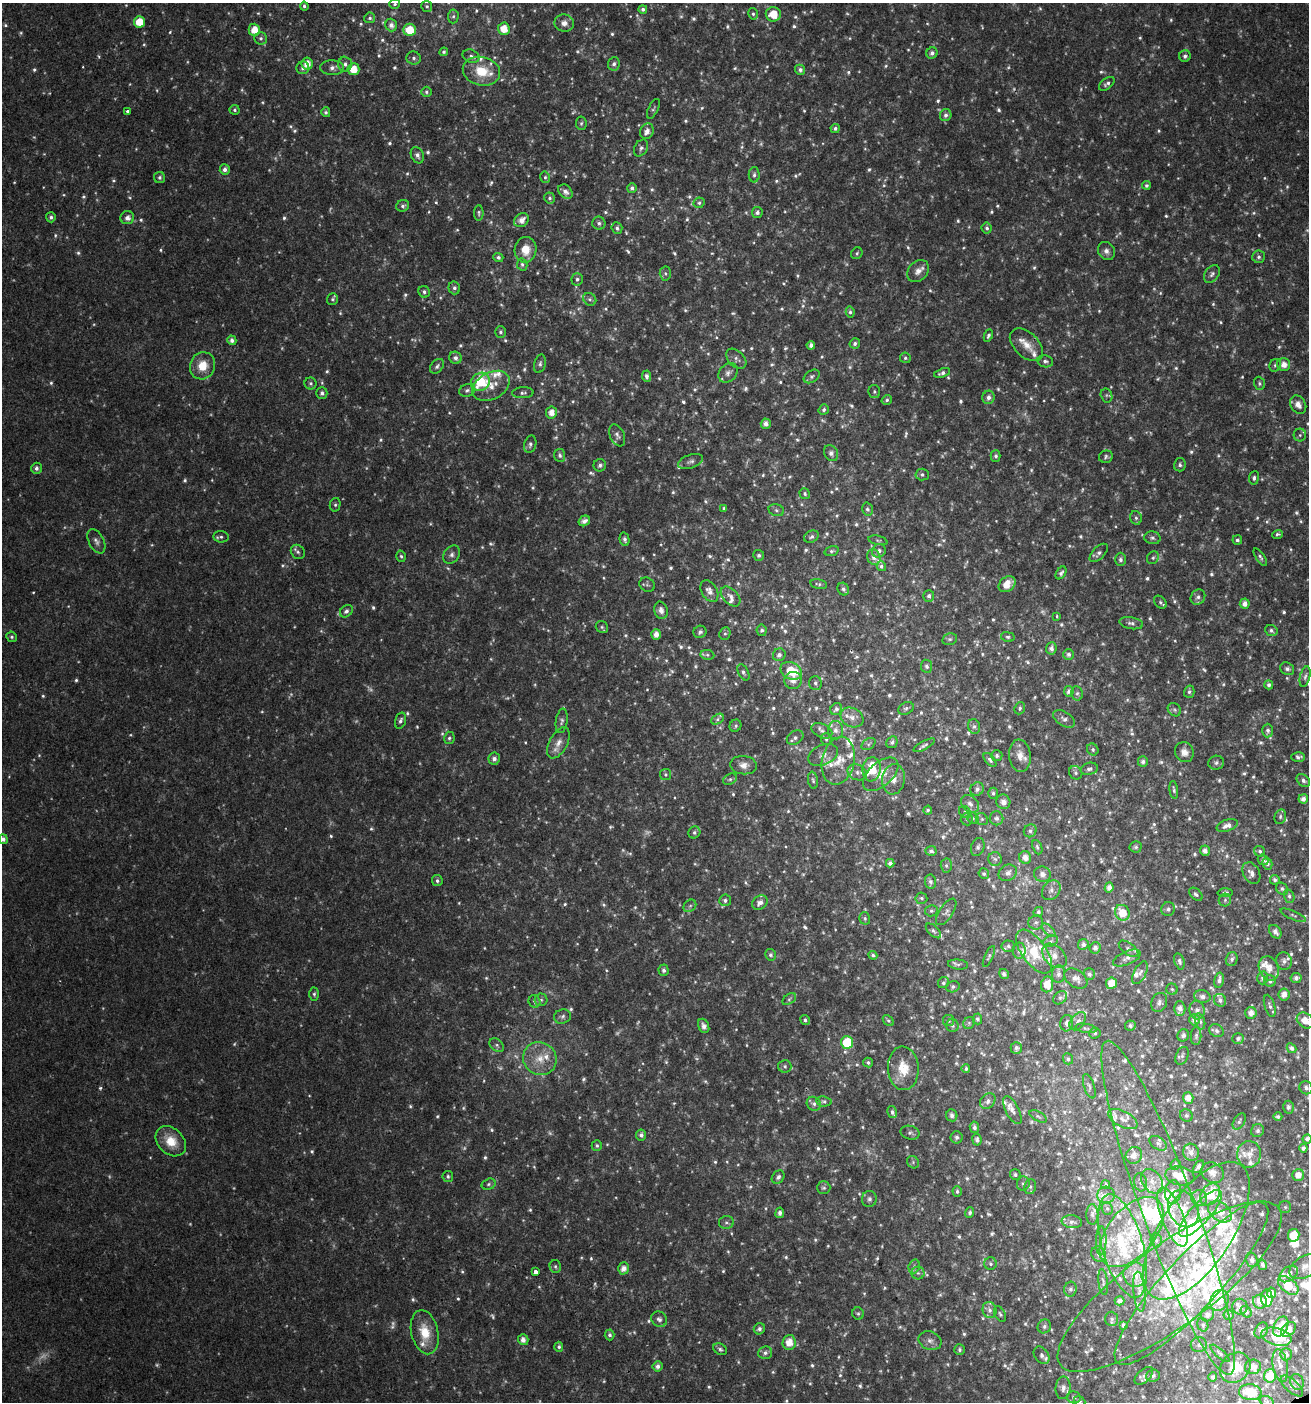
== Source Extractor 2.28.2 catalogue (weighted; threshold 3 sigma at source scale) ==
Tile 6 of 4 x 4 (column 2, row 2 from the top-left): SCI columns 1393-2699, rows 2801-4200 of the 5452 x 5599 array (HDU 1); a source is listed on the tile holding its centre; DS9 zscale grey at full resolution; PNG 1311 x 1404 px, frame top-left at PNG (2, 3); each listed source drawn as its Kron ellipse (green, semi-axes under 4 px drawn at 4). Shown black and unused: <1% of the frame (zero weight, under 2 of 3 exposures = <1% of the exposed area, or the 3 px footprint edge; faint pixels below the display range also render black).
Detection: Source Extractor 2.28.2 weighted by HDU 2 'WHT'; one run over the whole footprint, this tile lists its part. Background 0.04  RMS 0.0062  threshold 0.0277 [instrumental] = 3 sigma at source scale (4.5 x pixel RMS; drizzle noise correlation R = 1.50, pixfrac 1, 0.0396/0.0396 arcsec/px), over >= 5 px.
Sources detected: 1293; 119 too faint to see at this stretch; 2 inside a brighter object's white glare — neither listed nor drawn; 76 inside a brighter listed object's ellipse — not listed separately; of the other 1096, all 500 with FLUX_AUTO >= 1.25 (the completeness limit of this list) listed and drawn (596 fainter detections not listed), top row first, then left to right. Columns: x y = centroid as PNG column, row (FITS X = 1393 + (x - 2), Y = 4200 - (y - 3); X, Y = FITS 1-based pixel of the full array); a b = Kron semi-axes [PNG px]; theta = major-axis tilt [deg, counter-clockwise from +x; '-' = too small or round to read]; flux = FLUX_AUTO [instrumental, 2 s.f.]
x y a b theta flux
395 4 5 4 - 1.3
304 6 4 4 - 1.3
427 6 5 5 - 1.3
643 9 4 4 - 1.7
753 14 6 4 -75 1.4
773 14 7 7 - 11
453 16 7 5 85 1.4
370 18 5 5 - 1.4
139 22 5 5 - 13
564 23 9 8 - 4
391 25 6 6 - 3.5
504 29 6 6 - 9.1
254 30 6 5 - 9.6
410 30 6 6 - 14
261 38 6 6 - 1.8
444 52 4 4 - 1.4
932 53 6 5 - 2.6
471 56 9 6 -24 2.3
1185 56 6 5 - 1.9
414 58 7 6 - 1.8
307 64 6 5 - 6.1
345 64 7 6 - 2.5
614 64 7 6 - 2
303 68 6 6 - 2.6
332 68 12 7 -1 3.8
353 69 6 6 - 9.9
800 70 5 5 - 2
481 71 19 14 -14 18
1107 84 9 5 37 2.1
426 92 5 5 - 1.5
653 109 11 5 64 1.3
235 110 5 5 - 1.4
127 111 3 3 - 2.6
326 112 5 4 - 1.5
946 115 6 5 - 2.2
581 123 7 5 -81 1.3
835 128 4 4 - 1.6
647 131 8 6 62 4.4
641 148 9 6 61 2
417 155 8 6 -66 2.8
225 170 5 5 - 2.8
754 175 8 5 -89 1.8
159 177 6 5 - 1.7
545 177 6 5 - 1.3
1146 185 4 4 - 1.5
632 188 5 5 - 2.1
565 192 8 6 -43 3.4
550 198 5 5 - 1.4
699 203 6 5 - 1.3
403 206 6 6 - 1.7
757 212 5 5 - 2.1
479 213 8 4 -90 1.3
51 217 5 5 - 1.9
127 218 7 6 - 3.4
521 220 8 6 41 5.1
599 223 6 6 - 2
617 228 6 5 - 1.7
987 228 5 5 - 1.6
525 250 13 11 89 9.8
1106 251 9 8 - 3
857 253 6 5 - 1.3
498 257 5 4 - 1.7
1259 257 6 6 - 1.8
522 264 6 5 - 1.4
918 271 12 9 48 4.7
665 273 7 5 -88 1.5
1212 274 10 6 51 2.3
577 279 6 5 - 1.6
454 288 6 5 - 2
424 292 6 5 - 1.9
332 299 6 5 - 1.3
590 299 7 6 - 1.6
850 312 5 4 - 1.4
500 332 6 5 - 1.5
988 335 6 4 65 1.4
232 340 5 4 - 2.6
855 343 5 5 - 1.9
811 345 4 4 - 2.3
1026 345 20 12 -44 8.3
455 358 6 6 - 2.8
905 358 5 5 - 1.3
736 359 12 8 -45 2.8
1045 361 8 6 -11 2
540 364 9 5 74 1.8
1275 365 6 5 - 1.3
1284 365 6 6 - 5.3
203 366 14 12 68 12
437 366 8 5 49 2.1
728 373 11 8 49 3
942 373 8 4 18 2.1
647 376 5 4 - 2.4
812 376 9 6 33 1.6
480 382 10 8 35 28
311 383 6 6 - 1.5
1259 383 6 5 - 1.3
491 386 20 13 29 9.9
467 390 8 6 20 2
874 392 7 6 - 1.5
322 393 6 5 - 1.8
523 393 10 5 3 1.9
1106 395 7 5 -74 1.4
988 397 7 6 - 3.1
887 400 5 4 - 1.3
1298 405 10 7 -58 4.6
824 410 5 5 - 1.6
551 413 6 5 - 5.9
766 424 5 5 - 3.5
617 435 11 7 -66 2.5
1300 435 6 6 - 1.5
530 444 9 6 76 2
831 453 8 6 -57 2.5
560 455 6 5 - 2
996 456 5 5 - 1.7
1106 457 7 6 - 1.5
691 461 13 6 19 2.5
600 465 6 6 - 2
1180 465 7 5 76 1.8
36 468 5 5 - 2.1
922 474 6 6 - 1.7
1254 478 6 5 - 1.4
805 494 5 5 - 1.4
335 505 7 5 77 1.4
724 508 4 3 - 1.6
867 509 6 5 - 1.5
776 510 8 6 -17 1.5
1136 518 7 5 -75 1.5
584 521 6 5 - 3.2
1277 534 5 4 - 1.3
221 537 7 5 -6 1.6
811 537 8 5 27 1.9
1152 538 8 6 -11 1.8
625 539 7 4 -77 2
878 540 9 4 -13 1.3
1237 540 5 4 - 1.6
96 541 13 7 -63 3
832 551 7 5 18 1.4
879 551 7 6 - 2.5
298 552 7 6 - 1.9
1099 553 11 6 45 2.4
452 555 10 7 53 2.7
759 555 5 5 - 1.5
401 556 6 4 -72 1.3
874 557 8 6 -63 3.3
1260 557 10 4 -57 1.6
1153 558 7 5 55 1.4
1120 559 7 5 88 2
881 566 5 4 - 1.4
1061 573 7 4 55 1.9
819 584 8 5 -12 1.3
1007 584 9 7 38 8.9
647 585 8 6 -33 1.5
843 589 6 5 - 1.9
709 591 12 8 -59 4.1
731 596 12 7 -46 3.3
929 596 6 5 - 1.9
1198 597 8 7 - 2.3
1160 602 7 5 -46 1.4
1245 604 5 5 - 3.7
661 610 9 6 -77 2.9
346 611 7 5 44 2.3
1057 616 3 3 - 1.4
1131 623 12 6 -10 2.3
602 627 6 5 - 1.3
762 630 6 5 - 1.7
1271 631 6 5 - 1.7
700 632 6 6 - 1.8
656 634 5 5 - 4.4
725 634 6 5 - 1.3
12 637 5 5 - 1.3
1008 637 7 4 -10 1.4
950 639 7 5 14 1.4
1051 648 6 5 - 2.5
1069 654 5 5 - 1.7
707 655 7 5 -8 1.4
779 655 6 6 - 2.8
927 666 6 5 - 1.8
1287 669 7 6 - 2
791 671 11 8 -26 19
743 672 9 5 -62 1.7
1305 677 10 5 76 1.8
793 680 9 8 - 5.3
815 683 7 6 - 1.6
1269 685 4 4 - 2
1069 691 5 5 - 2.4
1189 692 6 5 - 1.4
1077 693 7 5 -78 1.5
906 708 8 6 27 1.6
1020 708 6 5 - 1.3
836 709 6 5 - 2.1
1174 710 7 6 - 1.5
852 717 12 9 -28 5.1
717 719 7 5 29 1.4
1064 719 12 7 -31 2.7
400 721 8 5 73 2.1
562 721 12 6 81 2.1
735 726 6 5 - 1.4
974 727 7 6 - 1.8
836 730 9 7 -87 3.3
822 731 11 7 -25 2.5
1268 731 7 5 88 1.8
449 738 6 5 - 1.4
795 738 9 6 35 2.4
826 739 6 5 - 1.4
892 742 6 5 - 1.5
558 743 17 9 62 5.9
869 744 8 5 35 1.4
924 745 12 4 28 1.6
1093 750 6 5 - 1.3
1184 752 10 9 - 4.6
823 755 15 10 23 4.9
997 756 6 5 - 1.7
1020 756 16 11 -83 7
1298 757 7 4 0 1.8
494 759 6 6 - 2.5
990 760 8 4 -51 1.6
838 761 24 16 77 14
1143 762 5 5 - 2.2
1216 763 8 7 - 1.8
744 765 13 9 -6 4.7
872 769 12 9 82 17
1089 769 9 6 14 1.9
857 772 10 7 -24 3.3
1076 773 7 6 - 1.5
665 774 5 5 - 1.3
881 774 21 12 42 9.6
730 779 7 5 29 1.4
893 779 15 11 82 6
813 780 8 5 -80 1.3
1303 780 7 5 -41 2
977 789 7 6 - 2.5
1174 790 9 4 -81 1.3
993 793 5 5 - 1.3
1303 799 5 4 - 3
1003 802 7 7 - 4.1
970 804 10 7 -41 3.7
928 810 4 4 - 1.3
965 812 7 5 -48 1.4
1280 817 7 5 76 1.6
973 818 6 5 - 1.3
997 818 7 7 - 2.5
967 819 6 6 - 1.4
982 819 6 5 - 1.4
1227 825 11 5 18 3.7
1030 831 7 6 - 1.7
694 832 6 5 - 1.6
3 839 5 4 - 2.5
978 847 9 6 71 1.9
1037 847 7 4 -68 1.3
1136 847 6 6 - 1.4
931 851 5 5 - 1.7
1205 851 5 5 - 3.4
1260 851 6 5 - 1.5
1025 857 6 6 - 5.1
995 859 7 6 - 1.8
1263 860 6 4 -42 1.9
890 863 4 4 - 2.8
1267 863 6 5 - 2.3
946 866 7 5 -88 1.5
1008 873 10 7 33 3.8
1251 873 11 8 -61 3.7
984 874 5 5 - 1.4
1042 874 8 7 - 2.8
1275 880 5 5 - 1.7
437 881 5 5 - 1.7
930 882 7 5 -82 1.9
1109 887 5 4 - 3.5
1282 889 6 5 - 1.4
1051 890 11 8 52 3.1
1225 893 7 4 1 1.9
1196 894 8 5 -44 1.6
1289 896 7 5 -73 1.5
921 898 6 5 - 1.4
725 900 6 6 - 2
1225 900 6 6 - 1.5
760 903 8 6 39 3.7
690 906 7 5 43 1.4
1168 909 7 6 - 2.1
931 911 6 5 - 1.3
946 912 15 7 56 2.7
1038 912 5 4 - 1.3
1122 913 8 7 - 11
1293 915 14 4 -23 1.5
865 918 6 5 - 1.4
1036 922 7 7 - 1.9
1049 930 8 3 -45 1.3
933 931 9 5 -42 1.5
1275 932 7 5 -54 2.9
1050 941 8 5 27 1.6
1083 944 5 5 - 2.3
1008 946 7 6 - 1.5
1095 948 6 5 - 2.9
1129 949 11 5 -37 2.2
1019 951 8 6 87 1.9
1034 952 25 12 -54 19
770 955 6 5 - 1.6
873 955 4 4 - 1.5
989 956 11 4 65 1.3
1054 956 14 9 -45 5.9
1127 958 15 6 24 3.3
1232 959 7 6 - 1.9
1179 961 8 5 -74 1.9
1284 961 9 7 -73 2.6
958 964 10 5 -7 1.6
1269 968 12 9 -66 6.6
664 970 6 5 - 1.9
1140 973 12 6 63 2.8
1004 974 5 4 - 1.5
1058 974 8 6 84 2.4
1089 974 6 5 - 1.6
1076 978 13 8 -34 4.2
1263 978 6 5 - 2
1296 978 5 5 - 2.2
1219 980 7 5 78 2.7
1270 981 6 5 - 2
943 983 6 5 - 1.6
1112 983 6 5 - 8.7
1047 984 8 6 83 8.1
953 987 7 5 18 1.6
1172 989 6 5 - 1.3
314 994 6 5 - 1.3
1284 994 6 5 - 4.7
1202 996 8 6 -12 2.3
1060 998 7 6 - 1.6
789 999 8 5 36 1.4
541 1000 6 6 - 1.3
1220 1000 6 6 - 2
534 1001 6 5 - 1.6
1159 1002 10 7 69 2.5
1270 1006 11 5 -73 2.2
1180 1008 7 5 -89 4.4
1197 1010 9 7 -79 2.9
1251 1013 6 5 - 4.6
562 1016 9 7 16 2.1
977 1019 5 5 - 1.3
805 1020 5 4 - 1.4
1194 1020 5 5 - 3.6
1305 1020 9 7 -36 7.8
888 1021 6 4 -48 1.3
948 1021 5 5 - 1.3
1078 1021 10 6 51 2.4
1200 1021 8 5 -74 1.3
969 1023 6 5 - 1.3
1067 1023 8 6 84 3.1
704 1026 7 5 -65 3
952 1026 6 6 - 1.4
1130 1026 5 5 - 1.7
1086 1028 11 4 -8 1.4
1216 1031 7 6 - 2
1095 1033 6 5 - 1.3
1183 1035 6 5 - 2.1
1196 1036 9 5 89 1.5
1238 1038 6 5 - 1.7
847 1042 6 6 - 28
497 1045 8 5 -42 1.8
1016 1048 6 5 - 1.7
1292 1048 5 4 - 2.2
1182 1056 9 6 66 1.7
540 1059 17 16 - 13
1068 1059 5 5 - 1.4
868 1062 5 4 - 1.4
785 1066 6 6 - 1.5
903 1068 22 15 -87 14
966 1069 4 4 - 1.4
1089 1086 13 5 -72 1.7
1306 1088 7 6 - 2.4
1188 1098 5 5 - 5.6
824 1101 7 5 -8 1.5
988 1101 8 6 46 2.7
814 1104 7 6 - 2
1288 1107 6 5 - 2
1012 1110 15 6 -63 2.8
892 1112 6 5 - 1.5
952 1115 6 5 - 2.7
1186 1115 6 6 - 1.5
1038 1116 9 5 -29 1.3
1278 1116 4 4 - 1.5
1123 1119 16 8 -27 5
1239 1121 9 5 59 1.5
974 1127 5 4 - 1.9
1258 1131 7 6 - 1.8
910 1133 9 7 -14 2
641 1135 5 5 - 2.2
957 1137 6 6 - 1.8
1307 1139 4 4 - 2.1
977 1140 6 4 -82 1.6
171 1141 17 12 -45 14
1158 1143 10 6 -33 1.7
597 1146 5 5 - 1.4
1303 1148 4 4 - 2.3
1191 1152 8 7 - 3.8
1249 1154 13 12 - 6.8
1134 1155 9 8 - 4.3
913 1162 6 5 - 1.3
1175 1165 5 4 - 1.3
1198 1167 7 4 52 2.8
1212 1173 12 10 -29 4.2
1015 1175 6 5 - 1.4
1298 1175 6 6 - 5.4
448 1176 5 5 - 1.3
1180 1176 14 9 -10 13
778 1177 7 5 49 2.2
1152 1181 13 9 -55 6.1
1140 1182 9 6 -81 2
489 1184 7 5 18 1.4
1023 1184 7 6 - 1.7
1106 1185 4 4 - 1.3
1030 1187 8 6 78 1.8
824 1188 7 6 - 1.5
957 1191 5 4 - 1.4
1173 1192 12 8 84 6.4
1210 1194 12 9 53 17
1106 1195 8 8 - 3.8
1199 1198 8 8 - 2.7
869 1199 8 7 - 2.2
1285 1207 6 6 - 1.3
1168 1208 178 27 -70 110
1107 1209 6 5 - 1.3
1183 1209 19 14 -63 11
1220 1212 13 9 -37 5.9
780 1213 5 4 - 2.3
970 1213 5 4 - 1.5
1200 1213 30 10 48 11
1092 1214 10 6 -90 2.1
1172 1217 31 11 -69 15
726 1222 7 6 - 1.8
1072 1222 10 6 -6 2.2
1196 1231 79 35 56 110
1132 1232 41 23 50 43
1294 1235 6 6 - 15
1156 1240 7 5 -75 1.4
1101 1241 14 5 88 2.6
1122 1246 53 20 -74 46
1099 1254 8 7 - 2.2
1252 1260 7 6 - 1.7
991 1264 6 6 - 1.7
1262 1265 5 4 - 1.4
555 1266 6 5 - 1.3
914 1266 7 5 72 1.6
1305 1266 17 10 31 5.2
624 1268 6 5 - 4.6
535 1272 3 3 - 5.9
918 1273 6 6 - 1.6
1135 1274 12 11 - 7.9
1289 1274 10 7 37 3.3
1103 1282 13 4 -84 1.6
1191 1283 108 26 47 76
1288 1286 12 7 -38 17
1169 1287 135 40 36 110
1070 1289 7 6 - 2
1139 1292 20 6 -85 4.1
1271 1293 5 4 - 2.6
1267 1298 9 5 -87 8.4
1219 1300 11 9 65 7.9
1120 1301 5 4 - 1.7
1260 1302 7 7 - 4.6
1240 1307 8 7 - 2.7
989 1310 8 7 - 2.7
1246 1312 6 5 - 1.6
858 1313 6 6 - 1.3
1000 1314 8 5 -59 1.4
1207 1314 7 6 - 3
1229 1315 5 5 - 1.6
659 1319 8 7 - 2.3
1112 1319 7 6 - 1.7
1123 1325 4 4 - 1.8
1203 1325 7 5 -72 1.4
1044 1326 7 6 - 1.8
1281 1326 10 7 64 10
759 1329 6 5 - 1.9
1289 1329 8 6 49 6.4
1261 1330 8 6 60 1.9
425 1332 22 13 -77 16
609 1335 5 5 - 1.8
1276 1337 15 8 -15 17
523 1340 5 5 - 3.9
930 1341 12 9 -21 3.5
789 1342 7 6 - 8.3
1199 1345 8 7 - 2.5
559 1347 5 4 - 1.6
720 1349 7 5 -28 1.5
959 1350 5 5 - 1.4
765 1353 7 6 - 2.2
1220 1353 12 4 -41 1.3
1286 1354 6 6 - 2.9
1042 1355 9 7 -55 2.2
1280 1365 16 7 -79 4.4
658 1366 5 5 - 2.5
1253 1367 8 7 - 3.7
1235 1368 16 14 44 14
1144 1376 11 6 42 2.3
1153 1376 7 6 - 1.8
1270 1376 7 6 - 14
1213 1377 5 4 - 1.3
1297 1382 8 7 - 2.4
1292 1386 14 6 -42 2.1
1063 1388 11 7 85 3.6
1250 1392 11 8 -8 16
1074 1397 7 6 - 1.9
1080 1401 6 4 -39 1.4
1267 1402 8 5 -30 1.3
Isophote crosses this tile's border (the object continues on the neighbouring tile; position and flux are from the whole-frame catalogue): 7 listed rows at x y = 1303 799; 3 839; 1305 1020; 1307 1139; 1305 1266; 1080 1401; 1267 1402